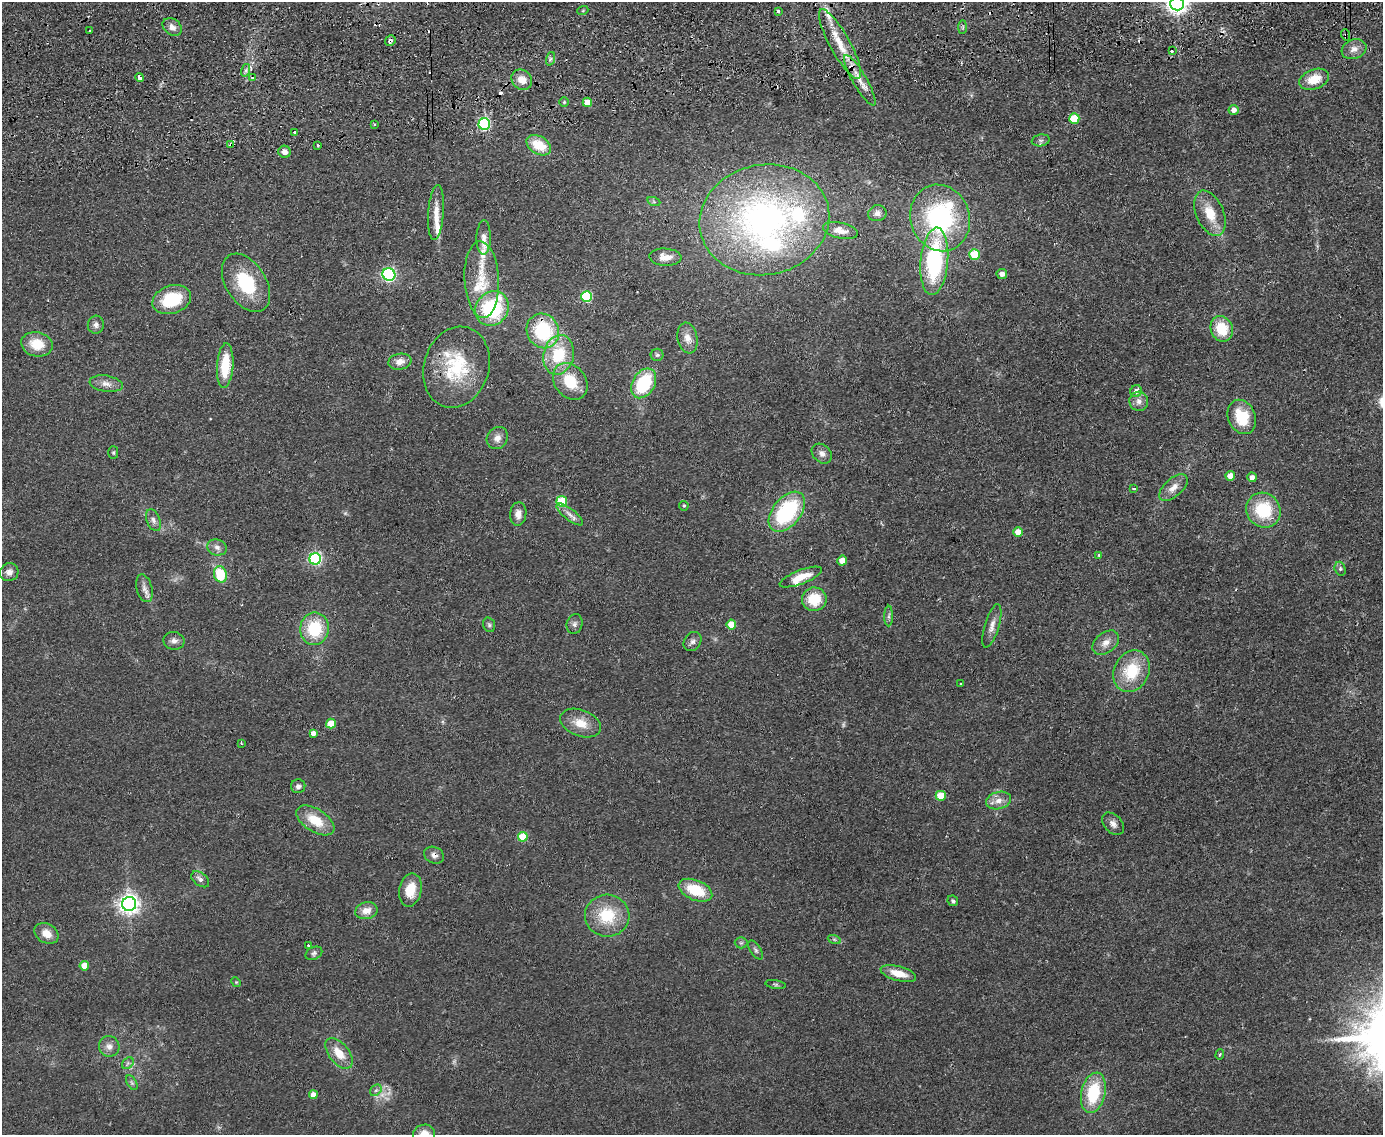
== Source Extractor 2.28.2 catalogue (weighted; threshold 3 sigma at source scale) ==
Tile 8 of 3 x 4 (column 2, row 3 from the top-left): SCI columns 1518-2898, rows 1190-2322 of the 4520 x 4643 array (HDU 1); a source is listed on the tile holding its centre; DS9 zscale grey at full resolution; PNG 1385 x 1137 px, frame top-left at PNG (2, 2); each listed source drawn as its Kron ellipse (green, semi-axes under 4 px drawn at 4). Shown black and unused: <1% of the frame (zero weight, under 2 of 3 exposures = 3% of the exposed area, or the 3 px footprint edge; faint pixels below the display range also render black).
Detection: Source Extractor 2.28.2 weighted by HDU 2 'WHT'; one run over the whole footprint, this tile lists its part. Background 0.0804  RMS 0.0083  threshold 0.0372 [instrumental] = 3 sigma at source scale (4.5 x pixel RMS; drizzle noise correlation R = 1.50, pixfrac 1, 0.05/0.05 arcsec/px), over >= 5 px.
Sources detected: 160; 2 too faint to see at this stretch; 10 cosmic-ray / hot-pixel residue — neither listed nor drawn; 11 inside a brighter listed object's ellipse — not listed separately; the other 137 listed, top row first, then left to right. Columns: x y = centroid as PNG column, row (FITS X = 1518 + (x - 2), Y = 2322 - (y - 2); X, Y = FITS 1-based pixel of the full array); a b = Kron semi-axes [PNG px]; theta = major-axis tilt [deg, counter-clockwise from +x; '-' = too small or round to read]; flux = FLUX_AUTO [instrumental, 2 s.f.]
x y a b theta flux
1177 4 7 6 - 490
583 10 5 3 - 0.84
778 11 4 3 - 1.9
172 27 10 8 -38 4.6
963 27 7 4 89 1.3
90 30 2 2 - 0.78
1346 35 6 3 -71 1.1
390 41 6 4 50 2.8
840 44 39 10 -61 24
1354 49 13 9 21 5.9
1172 51 3 3 - 4.7
550 59 7 4 71 1.8
246 70 6 4 73 2
252 77 3 3 - 3.4
140 78 4 3 - 4.2
1314 79 15 10 20 17
522 80 11 9 -40 8.8
860 80 29 7 -60 12
564 102 4 4 - 1
587 102 5 4 - 11
1234 110 5 5 - 5.2
1074 118 5 5 - 26
374 124 3 3 - 0.88
484 124 6 6 - 130
295 132 4 4 - 1.7
1041 140 9 6 10 2.1
231 145 3 3 - 2.2
318 145 3 2 - 1.2
539 145 13 9 -30 21
285 152 6 6 - 4.8
654 202 7 4 -19 1.4
436 213 28 8 86 9.7
877 213 9 8 - 4
1210 213 24 13 -67 20
940 218 34 29 -70 110
764 220 65 55 11 280
840 231 17 8 -12 8.5
484 238 17 7 89 5.6
974 254 5 5 - 33
665 257 16 8 -4 9.6
934 261 34 13 85 93
389 274 6 6 - 190
1002 274 5 5 - 3.8
482 280 38 17 -87 29
246 283 32 20 -58 43
587 297 5 5 - 73
172 300 20 14 19 35
492 308 18 16 51 71
96 325 9 8 - 3.4
1222 329 13 11 -67 23
543 331 18 16 -63 55
687 338 15 10 -79 7.5
37 344 16 12 -11 19
559 355 20 15 77 34
657 355 6 6 - 1.7
400 362 12 8 10 6.1
225 366 22 8 86 28
456 367 41 32 73 55
570 381 20 15 -52 25
644 383 16 11 60 47
106 384 17 8 -9 5.9
1136 391 6 5 - 3.5
1139 401 9 9 - 4.8
1242 417 18 13 -66 27
497 438 11 10 - 5.7
113 453 6 5 - 1.3
822 454 11 8 -42 4.3
1230 476 5 4 - 9.5
1252 477 5 4 - 4.3
1134 488 3 2 - 0.81
1173 488 17 9 41 7.9
562 501 5 5 - 40
684 506 5 4 - 1.3
1263 510 18 16 -48 40
787 512 23 14 51 76
518 514 12 8 83 6.1
570 514 16 5 -38 4.4
153 520 11 6 -69 3.5
1018 532 5 4 - 12
217 547 10 8 -17 3.8
1099 555 3 3 - 0.7
315 559 6 6 - 150
842 561 5 4 - 11
1340 569 7 5 -72 1.7
9 572 9 9 - 5
220 574 8 6 -75 29
801 577 22 7 21 15
144 588 14 8 -75 4.9
814 599 12 11 - 24
889 616 10 4 89 2.2
575 624 10 8 75 3
489 625 7 5 -73 1.7
731 625 5 5 - 17
992 626 22 7 73 6.4
315 629 16 14 82 37
174 641 10 8 -10 4.2
692 642 10 8 53 3.3
1106 643 15 10 39 6.8
1131 671 21 17 64 32
961 684 3 3 - 1.3
580 723 21 13 -21 14
331 724 5 5 - 20
313 733 4 4 - 5.1
241 743 3 2 - 0.72
298 786 7 7 - 3.2
941 796 5 5 - 24
999 800 13 8 14 6.7
315 820 21 11 -32 20
1113 824 13 9 -48 4.7
523 837 5 5 - 35
434 855 10 8 -25 3.9
200 879 10 6 -38 3.5
410 890 17 11 78 17
695 890 17 10 -23 29
953 901 6 5 - 1.5
129 904 7 7 - 480
366 911 11 8 11 7.8
607 916 22 21 - 32
46 933 13 9 -31 8.8
834 939 7 4 -19 1.4
741 943 6 6 - 1.6
308 946 3 3 - 2
756 950 11 5 -56 2.1
314 953 9 6 27 2.3
84 966 4 4 - 13
898 974 18 7 -15 13
236 982 5 4 - 0.86
775 984 10 3 -9 1.5
109 1046 10 10 - 5.1
339 1053 18 10 -51 14
1220 1054 5 4 - 1.3
128 1063 7 5 45 1.8
132 1083 8 4 -59 1.8
376 1090 6 5 - 1.8
1093 1093 20 12 77 40
313 1095 4 4 - 12
424 1134 11 9 10 10
Overlapping masked pixels (flux is a lower limit): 6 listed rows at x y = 1346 35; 390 41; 840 44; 860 80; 231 145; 434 855
Isophote crosses this tile's border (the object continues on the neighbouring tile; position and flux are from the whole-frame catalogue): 2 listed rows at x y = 1177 4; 424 1134